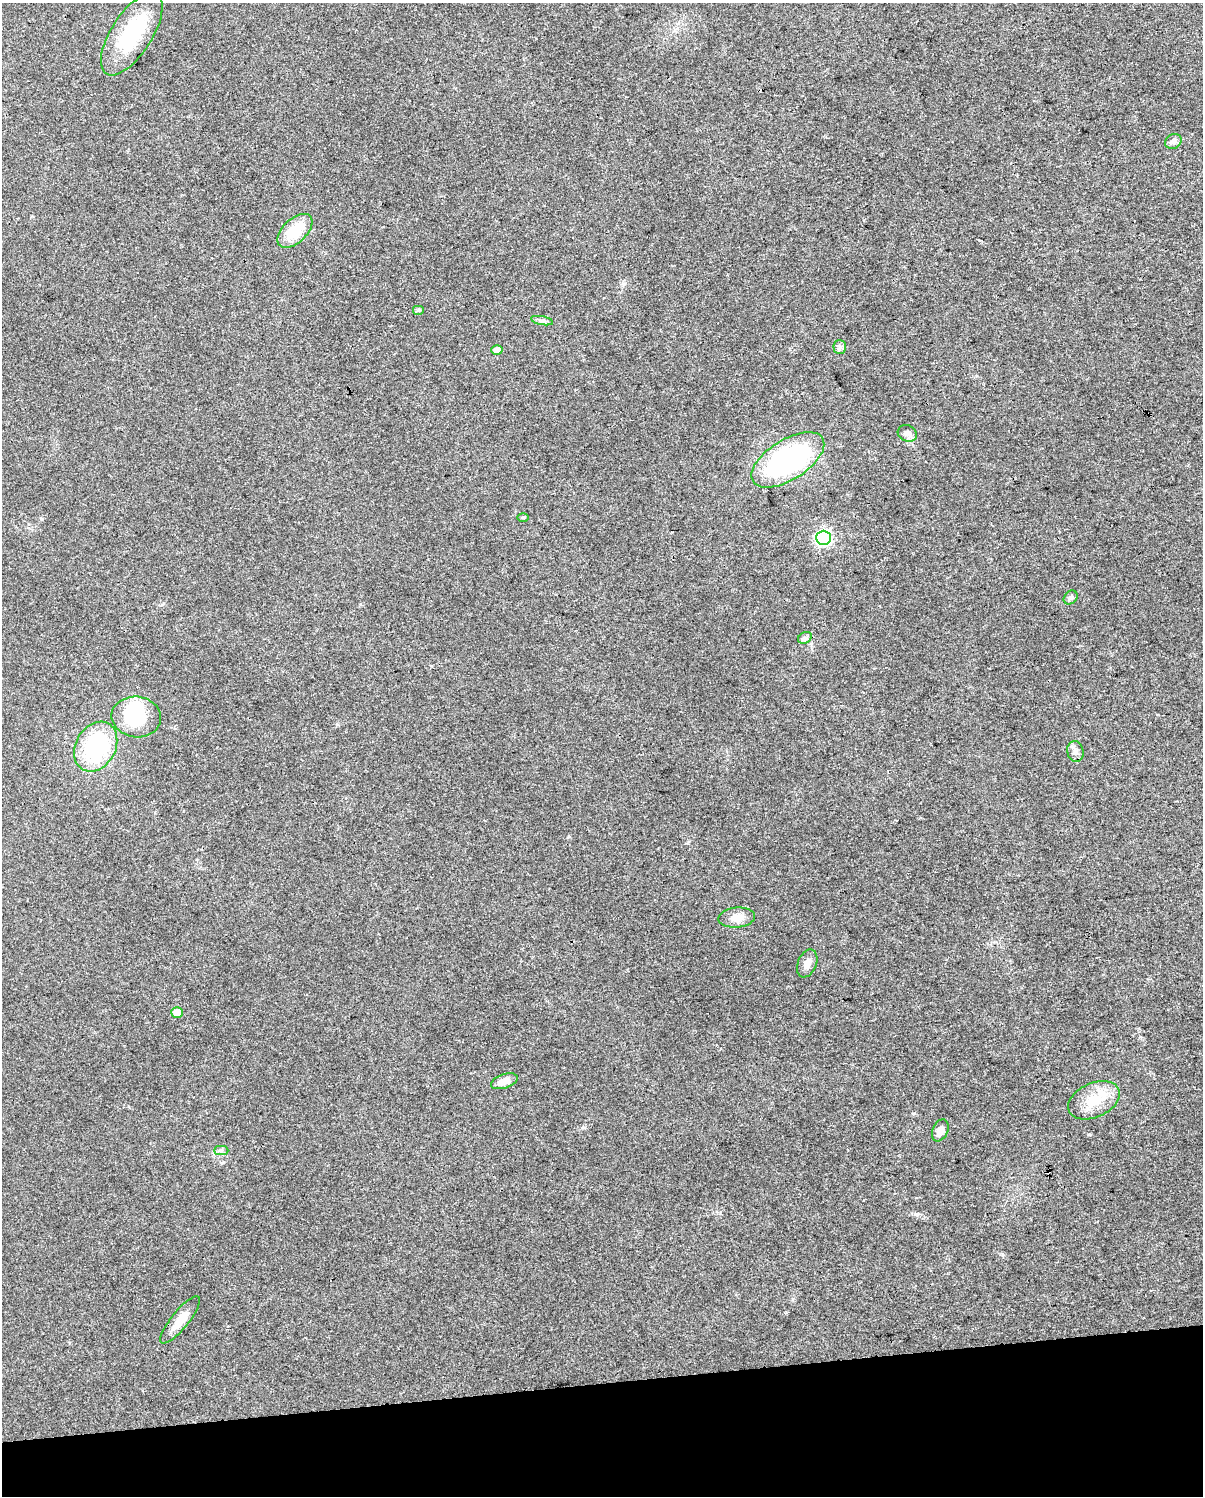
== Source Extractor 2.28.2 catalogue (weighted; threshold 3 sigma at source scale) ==
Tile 10 of 4 x 3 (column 2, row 3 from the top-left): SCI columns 1203-2403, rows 70-1563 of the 4806 x 4576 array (HDU 1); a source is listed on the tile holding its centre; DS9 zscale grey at full resolution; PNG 1205 x 1498 px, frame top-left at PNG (2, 3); each listed source drawn as its Kron ellipse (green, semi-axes under 4 px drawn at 4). Shown black and unused: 8% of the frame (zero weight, under 3 of 4 exposures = <1% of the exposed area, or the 3 px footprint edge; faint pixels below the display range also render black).
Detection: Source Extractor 2.28.2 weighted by HDU 2 'WHT'; one run over the whole footprint, this tile lists its part. Background 0.0315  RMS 0.0041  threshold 0.0183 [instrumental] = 3 sigma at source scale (4.5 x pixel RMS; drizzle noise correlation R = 1.50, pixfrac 1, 0.0396/0.0396 arcsec/px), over >= 5 px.
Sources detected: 25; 1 inside a brighter object's white glare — neither listed nor drawn; the other 24 listed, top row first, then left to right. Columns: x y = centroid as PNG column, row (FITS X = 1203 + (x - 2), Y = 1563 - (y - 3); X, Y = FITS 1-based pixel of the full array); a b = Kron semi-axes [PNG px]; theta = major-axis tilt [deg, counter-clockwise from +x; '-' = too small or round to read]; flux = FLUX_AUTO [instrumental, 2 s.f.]
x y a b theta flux
132 34 47 20 57 27
1173 141 9 7 29 1.4
295 231 21 12 43 12
419 310 6 5 - 0.73
542 321 11 4 -11 1.1
840 347 7 6 - 1.1
497 350 5 5 - 2.9
907 433 10 8 -25 2.2
788 460 41 20 32 71
523 517 6 4 0 0.56
824 538 7 7 - 91
1071 597 8 6 44 1.1
805 638 7 5 28 0.99
136 717 25 20 -7 22
96 747 26 20 61 37
1075 751 10 8 -79 1.9
737 918 18 10 5 4.4
807 963 14 9 67 2.5
177 1012 6 5 - 4
504 1081 14 7 19 3.3
1094 1100 27 17 24 11
940 1130 11 7 67 2.3
221 1150 7 4 1 0.92
180 1320 29 8 51 6
Unlisted compact peaks at least as high as the median listed source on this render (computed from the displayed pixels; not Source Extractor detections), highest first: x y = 1002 1254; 1090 1134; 786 1312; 42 519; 569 837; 916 1214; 431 666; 583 1127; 337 724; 914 1113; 360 604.